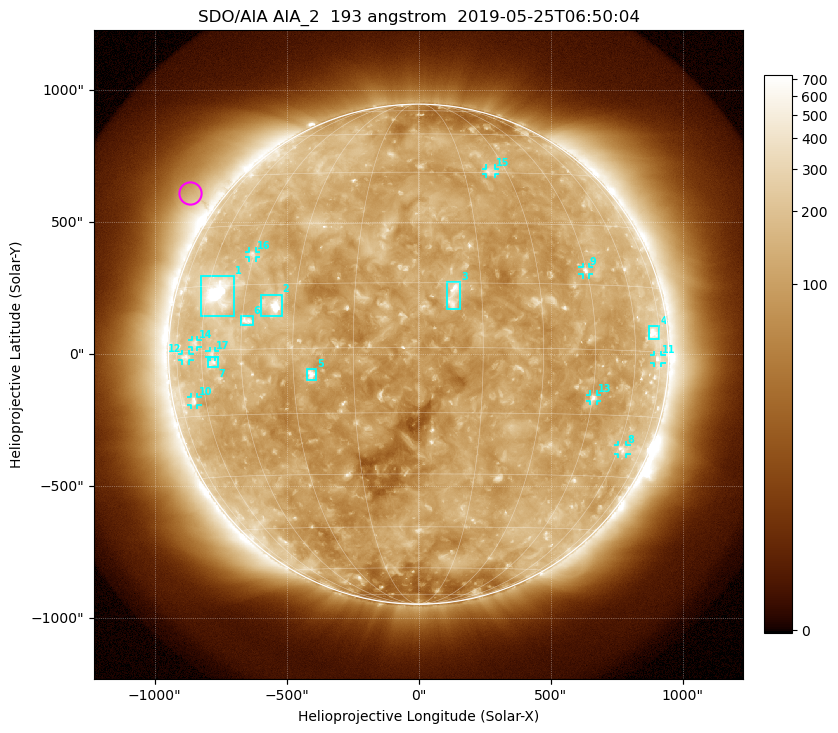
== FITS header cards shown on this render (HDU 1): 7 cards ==
TELESCOP= 'SDO/AIA'
INSTRUME= 'AIA_2'
WAVELNTH=                  193
WAVEUNIT= 'angstrom'
DATE-OBS= '2019-05-25T06:50:04.84'
CTYPE1  = 'HPLN-TAN'
CTYPE2  = 'HPLT-TAN'

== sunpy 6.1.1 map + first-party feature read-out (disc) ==
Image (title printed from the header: SDO/AIA AIA_2  193 angstrom  2019-05-25T06:50:04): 1024 x 1024 px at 2.4 arcsec/px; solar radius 947 arcsec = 395 px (full disc in frame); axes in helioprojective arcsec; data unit not stated in the header (colour bar unlabelled)
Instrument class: DISC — disc imager (sunpy class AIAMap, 193 A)
Bright regions (active regions / flare kernels): reference = the median radial profile (limb darkening/brightening removed); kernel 9 px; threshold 5 sigma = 183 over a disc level ~109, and >= 1.15x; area >= 12 px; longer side >= 9 px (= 22 arcsec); searched inside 0.97 R_sun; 17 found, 17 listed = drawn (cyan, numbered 1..; 10 of them under ~33 arcsec drawn as corner ticks so the feature stays visible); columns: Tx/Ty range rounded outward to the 5 arcsec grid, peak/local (2 s.f.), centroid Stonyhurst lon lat
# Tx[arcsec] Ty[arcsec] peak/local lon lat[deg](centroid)
1 -825..-695 145..295 24 -56 +13
2 -595..-515 145..225 11 -36 +10
3 105..160 170..275 6.4 +8 +12
4 870..915 55..105 5.3 +70 +4
5 -425..-385 -100..-55 6.8 -25 -6
6 -675..-625 110..145 5.1 -44 +7
7 -800..-760 -50..-10 3.8 -55 -3
8 755..790 -380..-345 3.6 +62 -23
9 620..645 300..330 5.1 +45 +18
10 -865..-835 -195..-160 3.7 -66 -11
11 890..920 -35..-5 3.1 +73 -2
12 -895..-865 -25..0 2.9 -68 -1
13 650..675 -180..-150 4 +45 -11
14 -860..-835 25..55 2.8 -63 +2
15 255..290 685..705 3 +24 +45
16 -640..-615 365..390 3.1 -46 +22
17 -795..-770 -10..15 2.8 -55 -1
Off-limb structures (1.02-1.3 R_sun): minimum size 162 px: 6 found; the strongest spans PA ~35..70 deg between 1.02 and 1.3 R_sun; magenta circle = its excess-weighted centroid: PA ~55 deg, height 1.12 R_sun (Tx ~-865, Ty ~610 arcsec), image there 2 x the reference